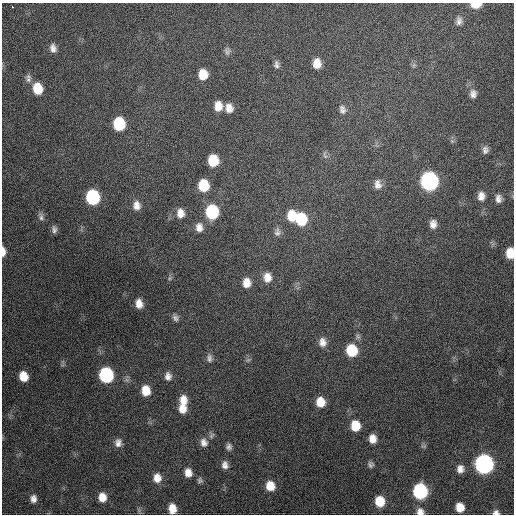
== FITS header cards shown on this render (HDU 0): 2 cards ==
NAXIS1  =                  512 / Axis length
NAXIS2  =                  512 / Axis length

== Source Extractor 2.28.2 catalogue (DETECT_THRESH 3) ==
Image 512 x 512 px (HDU 0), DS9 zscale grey, 1 PNG px = 1 image px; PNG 516 x 516 px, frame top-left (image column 1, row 512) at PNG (2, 3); no overlay
Background 673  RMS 19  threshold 57.7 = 3 sigma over >= 5 px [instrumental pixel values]
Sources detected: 77; all 77 listed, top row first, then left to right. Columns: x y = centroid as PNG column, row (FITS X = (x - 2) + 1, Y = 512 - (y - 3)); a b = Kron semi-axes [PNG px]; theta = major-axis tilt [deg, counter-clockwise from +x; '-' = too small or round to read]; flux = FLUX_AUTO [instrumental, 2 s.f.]
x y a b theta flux
476 4 8 4 0 27000
12 7 3 3 - 2200
459 21 11 8 86 6500
53 48 10 7 -78 7200
227 51 10 8 -82 4600
317 63 10 7 -90 15000
276 65 9 6 -86 4400
414 65 7 4 71 2300
203 74 9 8 - 23000
28 80 9 7 35 5200
38 88 11 9 -80 30000
473 94 12 9 -88 7700
218 106 11 8 89 14000
229 108 10 8 -81 10000
342 109 11 8 -70 5900
119 124 10 8 -87 69000
452 141 5 5 - 2400
485 150 9 7 84 5700
325 155 11 5 -71 3500
213 160 10 8 -87 37000
429 181 11 9 -88 400000
378 184 12 9 -85 8600
203 185 10 9 - 40000
481 196 11 8 88 9300
93 197 10 9 - 120000
498 199 9 7 -84 6900
137 205 11 9 -83 9300
212 212 11 9 -88 96000
180 213 12 9 -87 11000
292 216 12 9 -87 28000
41 217 11 6 -73 4700
301 219 11 9 -78 54000
433 224 10 8 83 8300
199 227 11 9 -83 9400
54 229 9 6 -81 4500
277 232 11 8 89 5500
3 251 10 5 -89 9600
510 253 9 6 89 23000
267 277 12 10 -83 13000
170 278 6 4 71 2100
246 283 10 9 - 13000
139 304 9 7 -78 11000
175 318 9 7 -67 4400
322 342 11 9 -84 9200
352 350 11 9 -81 47000
209 358 11 7 -84 5200
248 360 7 4 18 2100
106 375 10 9 - 160000
23 376 9 7 -73 21000
168 376 10 8 -86 7200
146 391 10 8 -81 21000
183 400 13 9 -79 15000
320 402 9 8 - 19000
182 408 11 9 -75 14000
355 426 10 9 - 27000
211 435 9 7 53 3600
372 439 10 8 -85 12000
204 442 11 9 -81 8300
118 443 10 9 - 7600
424 446 8 3 -5 1700
229 447 8 7 - 4700
371 464 8 7 - 3800
484 464 10 9 - 490000
225 465 10 8 -80 7100
460 469 8 7 - 8300
188 473 10 8 -81 11000
157 478 11 9 90 13000
200 480 7 7 - 3400
270 486 9 8 - 21000
420 491 10 9 - 160000
102 497 9 8 - 15000
33 499 9 7 -84 6800
380 501 9 8 - 30000
460 507 8 7 - 16000
172 509 10 8 -82 15000
420 512 8 8 - 8000
496 512 6 5 - 4500
At the frame edge (FLAGS 8, measured only in part): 6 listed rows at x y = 476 4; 3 251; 510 253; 172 509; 420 512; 496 512